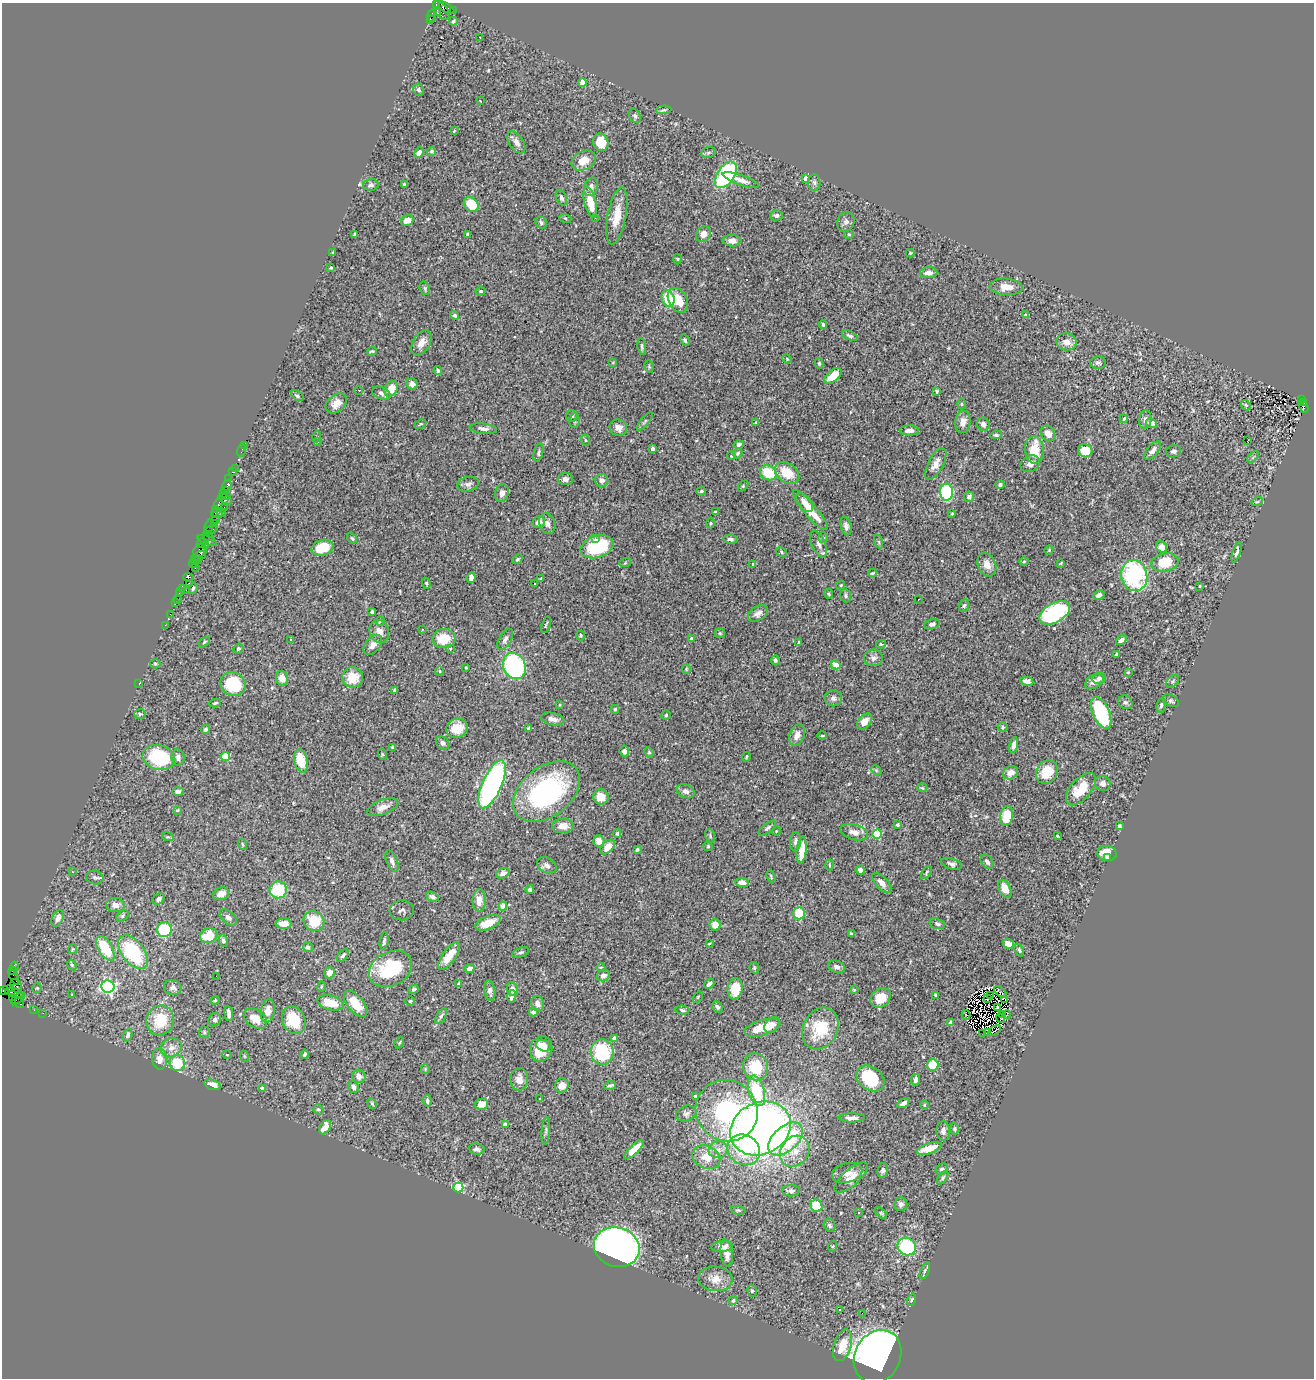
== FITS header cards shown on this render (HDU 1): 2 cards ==
NAXIS1  =                 1312
NAXIS2  =                 1376

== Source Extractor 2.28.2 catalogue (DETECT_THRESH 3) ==
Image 1312 x 1376 px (HDU 1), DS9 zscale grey, 1 PNG px = 1 image px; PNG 1316 x 1380 px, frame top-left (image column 1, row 1376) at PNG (2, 3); each listed source drawn as its Kron ellipse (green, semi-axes under 4 px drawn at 4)
Background 1.39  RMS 0.052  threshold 0.156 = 3 sigma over >= 5 px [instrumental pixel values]
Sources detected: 534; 6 with non-positive FLUX_AUTO (blend fragments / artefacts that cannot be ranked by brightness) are neither listed nor drawn; of the other 528, the 500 brightest by FLUX_AUTO listed and drawn (28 fainter detections omitted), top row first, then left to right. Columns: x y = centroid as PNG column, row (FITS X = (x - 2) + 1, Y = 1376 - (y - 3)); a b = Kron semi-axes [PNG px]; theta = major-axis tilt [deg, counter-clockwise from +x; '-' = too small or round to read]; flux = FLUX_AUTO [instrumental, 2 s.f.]
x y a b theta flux
436 5 3 2 - 91
446 8 9 4 -32 590
441 10 10 6 -50 660
454 10 3 2 - 40
437 12 4 3 - 550
431 16 6 3 78 130
430 20 3 2 - 150
453 21 4 3 - 5.7
480 37 3 2 - 3.4
582 82 4 4 - 55
419 90 6 5 - 8.5
480 101 3 2 - 9.7
664 110 7 3 4 4.6
635 116 7 5 -62 8.5
454 130 3 3 - 7.2
516 142 12 7 -56 17
601 142 9 7 -74 78
432 151 5 4 - 6.3
419 153 5 4 - 14
708 153 7 5 19 6.2
584 160 13 9 27 46
726 175 15 8 56 390
805 178 4 3 - 20
741 180 19 5 -19 23
814 183 8 6 -89 9
404 184 3 3 - 3.6
371 185 8 6 2 8.4
591 187 9 6 75 17
561 198 8 5 -68 9.4
590 202 16 6 -76 73
471 204 8 6 -47 100
776 215 6 5 - 9.2
617 216 29 9 79 67
565 218 6 4 -18 4
595 218 3 2 - 3.9
407 220 6 5 - 29
846 222 10 8 67 14
541 223 6 5 - 6.9
703 234 8 7 - 27
849 234 5 4 - 3.8
355 235 3 3 - 20
468 235 3 3 - 11
732 241 9 6 -5 18
333 253 4 2 - 4
910 253 4 4 - 3.6
678 259 5 3 - 3.4
331 268 3 3 - 4.2
929 273 9 5 3 24
1006 287 16 8 -4 37
425 288 7 5 -71 5.8
481 291 5 4 - 5.1
668 298 8 6 -72 130
678 300 13 9 -61 67
455 315 4 4 - 8
1025 315 4 4 - 5.6
823 324 5 3 - 5.7
850 336 8 4 -23 8.6
685 340 6 4 -62 6.1
1067 342 10 8 -11 31
421 343 14 8 58 28
642 346 8 4 -81 6.5
372 351 5 3 - 3.9
787 359 5 3 - 3.1
613 363 4 4 - 3.3
819 363 5 4 - 4.5
1098 363 8 6 0 9
649 367 6 4 -79 4.5
438 370 4 4 - 5.7
833 376 10 5 40 48
412 384 6 5 - 21
391 389 8 6 59 49
359 390 3 2 - 13
937 391 3 3 - 4.8
381 393 10 6 -23 10
297 396 7 4 -37 6.6
1301 400 2 2 - 110
336 403 12 8 39 30
1304 403 3 3 - 110
961 404 5 3 - 4.1
1246 405 6 4 -45 5.5
1304 407 6 3 -57 240
572 416 6 5 - 6.4
1124 419 4 3 - 11
1145 420 9 6 82 15
574 421 7 5 84 7.5
645 421 11 4 50 6.8
963 422 11 7 84 24
755 423 4 3 - 2.9
1151 423 6 4 -29 25
421 424 6 4 26 4.6
983 424 7 6 - 15
618 428 9 8 - 21
483 429 14 5 -6 15
909 430 9 5 1 17
1048 433 8 6 -55 31
996 435 6 4 8 6.9
316 437 6 3 69 3.3
585 440 5 3 - 3.4
1248 440 3 2 - 23
317 442 4 3 - 2.9
739 444 5 4 - 11
244 445 2 2 - 13
653 449 4 3 - 17
242 450 6 2 71 30
1034 450 14 9 -84 84
1153 450 11 5 49 16
1085 451 7 6 - 68
1174 451 8 6 16 9.1
538 453 9 4 77 8
738 453 5 4 - 6
731 456 4 3 - 4
1253 457 7 4 46 5.3
936 464 17 7 62 28
1030 464 10 8 26 21
235 468 2 2 - 18
233 472 4 3 - 110
768 473 9 7 -29 93
787 473 13 9 -37 80
229 479 2 2 - 18
565 479 7 6 - 11
602 480 7 6 - 16
468 484 11 7 13 14
227 485 5 3 - 110
1000 485 4 4 - 6.6
743 486 6 4 46 3.7
225 490 3 3 - 88
701 491 5 4 - 5.6
947 492 8 6 -88 290
502 493 9 7 78 16
223 494 4 3 - 72
226 495 3 2 - 16
969 497 5 5 - 13
225 499 8 2 -31 34
1257 502 6 3 18 3.8
805 503 11 6 -52 25
219 504 5 3 - 140
224 507 2 2 - 44
216 509 2 2 - 35
810 510 25 6 -50 80
715 512 3 3 - 7.6
217 513 5 3 - 87
222 513 4 3 - 130
952 514 4 4 - 3.5
215 519 2 2 - 75
539 522 6 6 - 21
214 523 2 2 - 93
547 523 11 8 -68 16
711 523 5 3 - 3.4
209 526 7 3 73 230
846 526 9 5 -76 12
211 530 7 3 26 300
208 536 6 2 -32 77
823 537 5 5 - 4.9
352 538 6 3 -52 4.4
595 538 3 3 - 7.1
730 539 7 4 -9 8.1
207 540 10 4 -20 730
879 542 7 4 -71 5.4
201 543 4 3 - 220
819 544 14 6 -67 17
205 545 3 2 - 82
597 547 17 11 19 210
1161 547 6 5 - 33
322 548 11 7 17 81
1049 550 4 4 - 3.1
200 551 7 6 - 250
781 552 5 4 - 4.6
1237 552 11 4 72 12
199 556 7 3 22 200
194 559 3 2 - 67
517 559 5 4 - 5.1
199 560 4 3 - 140
1024 562 4 3 - 3.4
1165 562 14 9 12 110
625 563 6 4 19 4.2
1061 563 3 2 - 3.3
193 564 4 3 - 73
753 564 3 3 - 40
987 565 12 9 -66 30
195 568 3 2 - 41
872 573 4 3 - 4.3
1134 575 16 13 -77 430
188 577 5 4 - 240
471 578 5 4 - 18
541 578 3 3 - 4.7
189 583 2 2 - 34
426 583 5 4 - 4.7
534 584 3 2 - 4
841 585 4 3 - 3.1
1199 586 3 2 - 3.9
182 588 4 2 - 110
193 588 5 3 - 5
186 590 2 2 - 36
181 591 4 2 - 81
179 594 3 3 - 120
829 594 5 4 - 4.2
1099 595 6 4 30 15
846 596 7 5 -70 6.9
178 599 3 3 - 110
918 599 3 2 - 4.3
175 602 2 2 - 62
964 606 6 4 71 6
372 612 3 3 - 9.3
1055 613 17 9 30 400
170 614 2 2 - 36
758 614 11 7 33 17
380 621 4 4 - 4.6
932 624 8 5 15 10
165 625 2 2 - 24
546 625 8 2 71 4.3
422 630 3 2 - 9.2
379 632 12 9 -70 26
720 633 5 5 - 4.2
581 635 5 4 - 4.9
444 639 11 9 6 74
505 639 12 6 61 14
691 639 4 3 - 6.2
291 640 3 3 - 17
1121 640 6 4 38 14
204 642 6 4 38 4.8
799 643 4 3 - 3.9
881 644 5 4 - 5.7
373 645 12 7 50 21
238 649 5 4 - 5.1
450 649 4 3 - 3.2
1116 654 4 3 - 6.2
873 658 9 8 - 15
775 660 5 4 - 7.3
155 664 5 5 - 4.7
836 665 5 4 - 52
514 666 13 11 -66 480
466 667 3 2 - 3.4
686 669 5 4 - 3.6
440 671 5 3 - 2.9
1128 672 4 3 - 3
353 677 10 10 - 68
282 678 7 6 - 27
1099 678 7 6 - 10
1027 681 6 4 -11 20
1094 681 10 6 29 18
1172 681 7 5 42 6.6
139 683 3 2 - 55
233 684 13 11 -26 200
394 691 4 3 - 5.9
833 698 8 8 - 12
1171 701 8 5 -30 8.1
1125 702 7 6 - 7.8
215 703 6 4 12 5.3
560 704 3 3 - 3.4
1161 705 7 4 78 7.3
615 709 4 3 - 5.1
1101 713 17 8 -66 290
140 714 6 5 - 5.8
666 715 4 4 - 4.2
553 719 12 6 -13 19
865 722 9 6 48 26
1003 727 5 4 - 5.8
457 728 11 9 24 61
529 728 3 3 - 5.1
205 729 5 4 - 7.6
797 735 11 7 68 26
822 736 5 3 - 2.9
443 743 7 6 - 11
1014 745 8 4 81 14
392 747 3 3 - 5.4
624 751 5 5 - 14
649 752 5 4 - 4.4
382 754 6 3 -71 4.1
159 757 16 12 -14 250
178 757 8 6 -82 15
225 757 4 4 - 110
746 757 5 4 - 4.1
301 761 12 6 -77 91
876 770 6 4 -45 5.6
1047 772 12 10 49 98
1011 773 8 6 32 30
1103 783 8 7 - 15
492 784 26 9 66 880
922 788 5 3 - 3.5
1081 789 19 10 49 89
178 791 6 4 0 12
686 791 9 6 -25 13
547 792 38 25 37 540
601 797 8 7 - 47
383 807 16 7 21 28
177 810 4 4 - 2.9
1007 816 10 6 81 94
898 825 3 3 - 7.6
563 826 11 7 5 36
1119 826 3 3 - 6.4
767 828 10 4 37 8.1
776 831 4 4 - 3.8
854 832 14 7 -15 27
617 833 4 3 - 5.7
877 834 5 4 - 180
710 836 7 5 -73 5.4
1057 836 4 3 - 3.4
168 837 6 3 -17 4.3
599 841 6 5 - 24
795 841 9 5 83 10
242 844 5 3 - 3.7
708 846 5 4 - 4
607 847 9 5 43 36
637 849 4 3 - 7.2
802 850 13 5 84 50
1107 854 10 7 -8 35
1107 858 3 2 - 4.4
392 861 11 5 -69 14
987 862 8 5 -54 13
952 864 11 5 -18 11
547 865 10 7 -30 13
829 865 5 3 - 3.6
860 870 4 4 - 13
72 872 3 3 - 2.9
926 872 7 3 57 5.4
503 873 7 5 24 16
771 876 6 4 -66 4.5
95 877 8 6 -16 9.8
742 883 7 4 -2 24
882 883 12 6 -46 25
530 889 4 4 - 11
1005 889 9 6 -64 41
278 890 9 8 - 140
221 894 8 6 21 36
432 897 6 4 -25 10
158 899 6 5 - 11
479 900 11 6 89 35
115 905 9 7 -3 23
503 906 4 4 - 57
402 910 12 10 3 12
799 913 6 5 - 120
123 916 7 5 44 6.3
228 917 10 6 -42 13
58 918 9 5 61 18
314 921 11 9 -40 94
488 923 13 6 22 58
284 924 8 5 -3 47
937 924 8 5 -17 9
715 925 6 5 - 31
164 930 7 7 - 210
851 933 4 3 - 3.9
209 936 9 7 21 76
223 941 6 4 -74 9.1
384 941 9 4 81 7.8
709 944 3 2 - 2.9
1008 944 6 4 -24 29
308 947 5 4 - 8.6
105 948 14 7 -59 130
73 949 5 4 - 3.8
1019 950 7 4 -67 6.3
133 952 19 11 -52 260
520 952 9 4 17 7.6
343 955 7 4 47 8.8
449 956 16 6 55 55
72 965 5 3 - 4.4
15 966 5 3 - 48
601 967 4 3 - 3
836 967 8 6 -18 13
470 968 5 4 - 15
754 968 6 4 -70 4.9
390 969 23 17 27 200
12 971 4 2 - 77
329 973 5 5 - 23
603 975 6 5 - 18
216 976 2 2 - 45
14 977 8 2 -64 100
458 984 4 3 - 5.3
709 984 5 4 - 11
16 986 7 5 -63 450
321 986 5 3 - 3.9
108 987 6 6 - 690
37 988 5 5 - 4.9
173 988 9 7 -11 16
11 989 4 3 - 77
414 989 5 4 - 5.5
513 989 7 5 -69 19
735 989 11 7 82 80
4 990 5 3 - 34
854 990 4 3 - 3.3
490 991 10 5 -80 13
1000 992 7 2 -40 8.9
15 993 10 3 -16 370
72 995 3 3 - 2.9
936 995 4 2 - 3.7
511 996 6 3 83 11
990 996 3 2 - 8
13 997 3 3 - 57
698 997 6 3 54 4
881 998 11 8 40 66
18 999 8 2 33 220
987 999 2 2 - 2.8
1005 999 3 2 - 280
215 1000 4 3 - 3.6
410 1001 5 4 - 4.2
19 1003 5 4 - 78
331 1003 13 7 -15 66
355 1004 15 8 -50 73
538 1004 8 6 -70 15
717 1007 6 4 -50 7.6
997 1007 3 2 - 3.5
34 1010 2 2 - 18
682 1010 7 3 -11 6.4
268 1011 12 7 81 25
533 1012 4 4 - 15
43 1013 2 2 - 13
229 1013 8 3 -83 11
966 1015 5 2 - 3.8
1003 1015 4 2 - 3.2
1006 1015 5 2 - 5.7
441 1016 8 4 59 7.8
255 1018 13 8 -35 40
1001 1018 5 2 - 6.6
160 1020 15 13 67 110
215 1020 7 6 - 10
294 1020 14 11 -65 130
951 1023 4 4 - 35
772 1025 9 6 51 18
762 1028 18 8 17 61
820 1028 22 17 62 150
994 1031 7 2 28 44
204 1032 5 5 - 5.4
983 1033 2 2 - 8.8
987 1033 3 3 - 5.5
128 1035 7 4 70 8
614 1038 4 4 - 22
399 1043 6 3 59 4
543 1046 7 5 -23 31
171 1048 10 9 - 27
541 1049 13 11 72 92
602 1052 13 11 -84 200
227 1054 5 3 - 2.8
305 1054 5 3 - 6.3
244 1056 6 3 -71 3.9
160 1059 11 7 -84 26
177 1063 8 7 - 110
933 1065 6 5 - 92
755 1067 13 12 - 110
425 1069 5 4 - 3.7
359 1076 7 6 - 18
870 1078 15 11 -36 160
519 1079 11 9 87 28
915 1080 6 4 83 12
213 1085 9 5 -18 27
610 1085 6 3 19 7.2
562 1086 7 6 - 33
354 1087 6 5 - 12
263 1089 4 4 - 31
756 1091 16 7 -74 170
695 1096 3 3 - 6.8
539 1098 3 3 - 6
427 1101 6 3 -83 7.1
903 1103 6 4 31 13
372 1104 5 3 - 4.6
481 1104 6 5 - 39
924 1105 4 4 - 5.3
318 1109 5 4 - 6.9
727 1111 32 30 -42 480
686 1113 10 7 20 11
852 1118 13 4 0 16
505 1124 4 4 - 19
325 1127 8 5 59 34
760 1128 31 26 26 2700
955 1129 5 4 - 5.5
546 1131 14 3 86 7.2
943 1131 9 6 -86 14
785 1139 20 12 42 380
929 1148 13 5 18 46
477 1149 8 5 -9 9.8
634 1149 13 4 43 50
718 1150 9 8 - 24
744 1150 17 14 -32 140
795 1151 16 14 53 61
706 1157 14 11 -25 50
942 1169 6 5 - 7.2
883 1170 7 5 79 8.8
847 1173 15 9 14 28
851 1178 21 8 41 38
943 1178 8 4 55 5.8
458 1187 5 5 - 340
791 1191 9 5 3 11
901 1204 7 6 - 11
816 1206 6 5 - 120
738 1210 7 4 -13 5.3
858 1213 3 3 - 7.6
881 1213 7 4 -44 5.4
829 1225 7 5 -60 9.1
833 1246 6 3 70 3.6
617 1247 23 19 -18 1700
722 1247 11 5 4 23
907 1247 9 8 - 260
727 1253 14 6 -83 23
925 1271 9 4 67 6.9
715 1279 17 12 -5 45
752 1291 6 5 - 6.1
733 1300 4 3 - 5.7
912 1300 6 4 72 4.4
839 1309 3 2 - 6.5
862 1313 2 2 - 25
843 1345 16 8 72 72
878 1356 28 22 62 2900
At the frame edge (FLAGS 8, measured only in part): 1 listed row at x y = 4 990
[28 fainter detections neither listed nor drawn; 6 non-positive-flux detections neither listed nor drawn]